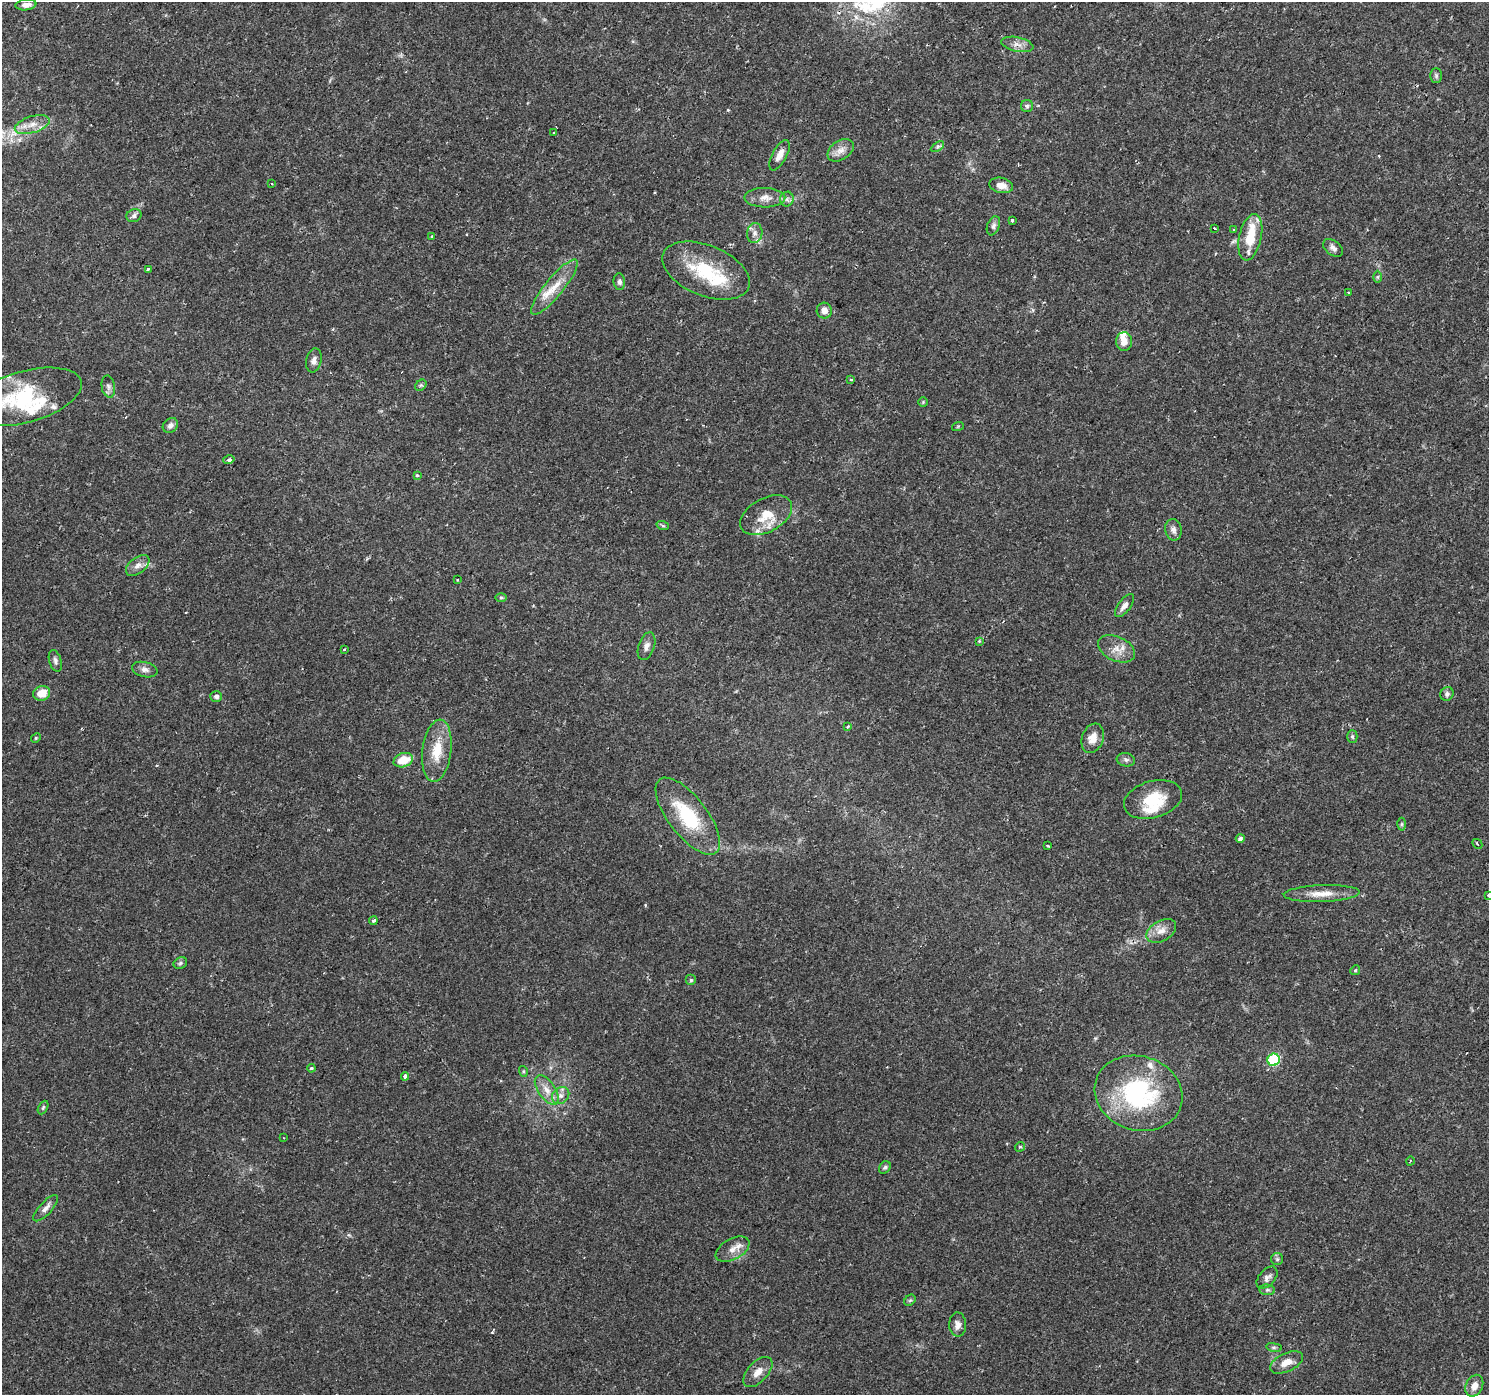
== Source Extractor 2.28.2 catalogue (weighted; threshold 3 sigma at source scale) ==
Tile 10 of 4 x 4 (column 2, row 3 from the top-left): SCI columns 1488-2974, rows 1574-2966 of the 5953 x 5998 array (HDU 1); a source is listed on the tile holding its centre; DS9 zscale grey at full resolution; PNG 1491 x 1397 px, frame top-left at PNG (2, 2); each listed source drawn as its Kron ellipse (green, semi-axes under 4 px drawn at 4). Shown black and unused: <1% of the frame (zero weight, under 2 of 3 exposures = <1% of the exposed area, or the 3 px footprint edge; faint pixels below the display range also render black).
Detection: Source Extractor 2.28.2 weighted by HDU 2 'WHT'; one run over the whole footprint, this tile lists its part. Background 0.0415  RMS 0.0033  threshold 0.015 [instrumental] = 3 sigma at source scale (4.5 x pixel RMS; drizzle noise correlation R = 1.50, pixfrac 1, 0.0396/0.0396 arcsec/px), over >= 5 px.
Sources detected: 113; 3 cosmic-ray / hot-pixel residue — neither listed nor drawn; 11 inside a brighter listed object's ellipse — not listed separately; the other 99 listed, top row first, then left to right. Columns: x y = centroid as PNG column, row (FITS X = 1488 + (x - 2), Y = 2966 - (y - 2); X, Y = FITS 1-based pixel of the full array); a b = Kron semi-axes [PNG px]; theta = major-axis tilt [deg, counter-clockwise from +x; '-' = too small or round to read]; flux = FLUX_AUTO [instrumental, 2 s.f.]
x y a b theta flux
26 5 10 5 8 1.7
1017 44 16 7 -12 2.2
1436 76 7 6 - 0.69
1027 106 6 6 - 0.73
32 124 18 8 17 3.6
554 132 3 2 - 0.39
937 147 7 4 31 0.62
841 150 14 9 33 2.7
779 155 17 7 61 2.6
272 184 3 2 - 0.34
1001 185 12 7 -12 2.7
765 198 20 10 -1 3.2
787 199 7 6 - 1.1
134 216 7 6 - 1.1
1012 220 3 3 - 1.1
993 226 10 6 69 1
1214 228 3 2 - 0.58
1234 230 3 3 - 1.2
755 233 10 7 81 1.6
432 236 3 2 - 0.45
1250 237 24 11 77 9.3
1333 248 11 7 -37 1.4
148 269 3 3 - 0.91
706 271 46 25 -22 20
1378 277 6 4 -90 0.47
619 282 8 6 -83 0.92
554 287 35 9 51 7
1348 293 4 2 - 0.33
824 310 8 7 - 2.2
1124 342 9 8 - 2.8
314 361 12 7 78 1.6
851 380 4 3 - 0.52
421 385 6 5 - 0.56
108 387 11 6 -80 1.3
25 397 59 25 15 29
923 402 5 5 - 0.35
170 425 8 6 40 1.7
958 426 6 3 19 0.37
229 460 6 4 16 0.84
417 475 3 3 - 0.8
766 515 28 17 28 8
663 526 6 4 -19 0.46
1173 530 11 8 -79 1.6
138 565 13 8 37 2.1
457 580 4 3 - 0.31
501 598 6 4 0 0.48
1124 606 13 6 53 1.8
979 641 4 4 - 0.34
646 646 14 8 71 1.9
344 649 4 3 - 0.36
1117 649 19 12 -25 4.1
55 661 11 6 -72 1.1
145 670 13 7 -14 1.6
42 693 8 7 - 4.5
1447 694 7 6 - 1.1
216 696 6 5 - 0.85
848 727 4 3 - 0.62
1352 736 6 5 - 0.59
36 738 5 4 - 0.35
1093 738 15 10 69 3.6
437 751 31 14 83 8.7
403 760 10 7 19 6.4
1126 760 9 6 -9 0.99
1153 799 30 18 16 12
688 816 46 19 -52 20
1402 824 6 4 89 0.54
1240 838 4 4 - 0.83
1477 844 5 2 - 0.31
1047 846 3 3 - 0.98
1322 894 38 8 2 5.3
1488 895 3 2 - 0.34
373 921 4 3 - 0.92
1161 931 16 10 30 3.1
180 963 7 5 25 0.67
1355 970 5 4 - 0.41
691 980 5 5 - 0.55
1274 1060 6 6 - 29
311 1068 4 3 - 0.45
523 1071 5 3 - 0.38
405 1076 4 3 - 1.8
547 1090 17 8 -55 3.7
1138 1093 44 37 -18 43
561 1096 9 7 43 1.9
43 1107 7 4 64 0.52
283 1138 3 2 - 0.24
1020 1147 5 4 - 0.55
1410 1161 4 3 - 0.31
885 1167 7 5 54 0.67
46 1208 17 6 47 1.8
733 1249 18 10 29 3.4
1277 1259 6 6 - 0.66
1267 1278 13 8 48 1.5
1267 1290 8 5 -6 0.79
910 1300 6 5 - 0.54
958 1325 12 8 -88 1.9
1274 1347 8 4 -8 0.64
1286 1362 18 9 24 3.7
758 1372 18 10 47 3.3
1474 1386 11 8 64 2.8
Isophote crosses this tile's border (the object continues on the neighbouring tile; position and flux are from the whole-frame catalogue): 2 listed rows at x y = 25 397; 1488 895